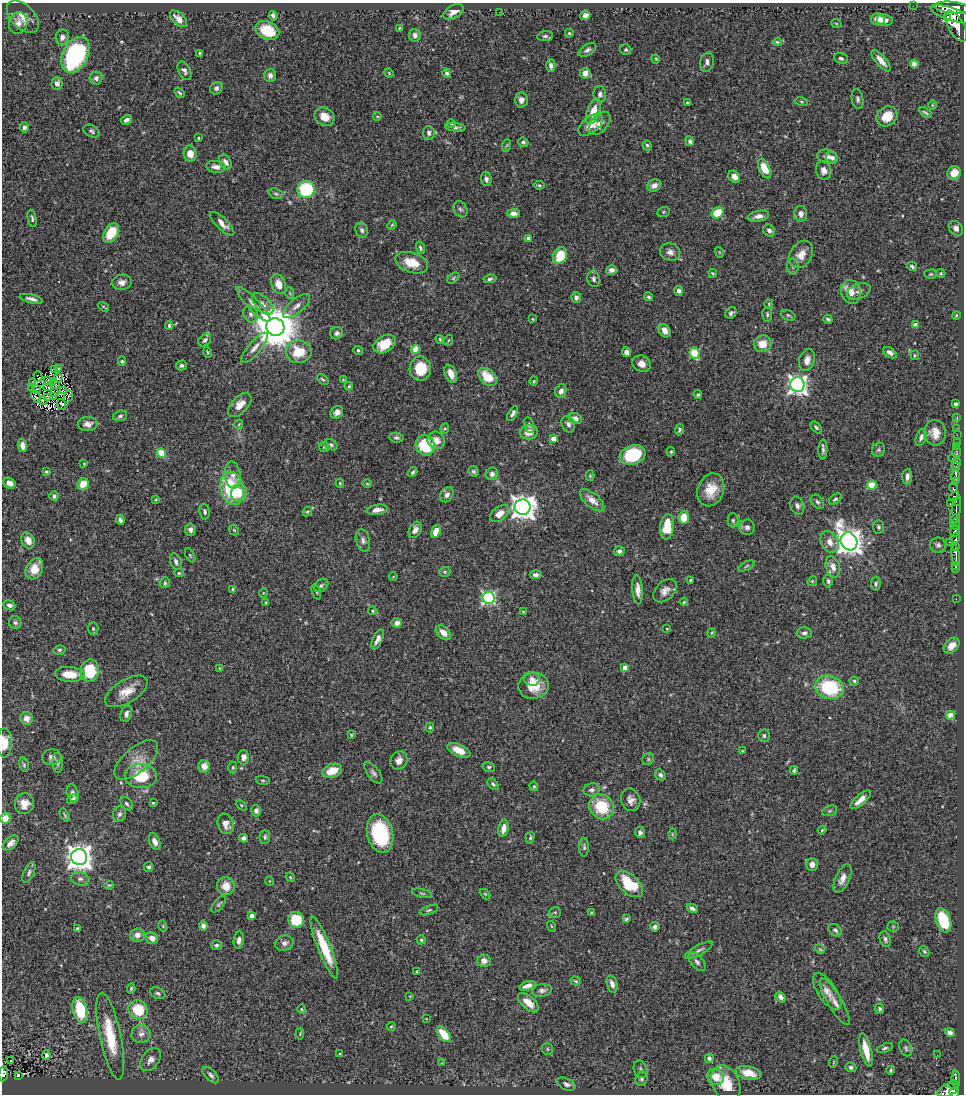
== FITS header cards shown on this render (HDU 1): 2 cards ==
NAXIS1  =                  962
NAXIS2  =                 1092

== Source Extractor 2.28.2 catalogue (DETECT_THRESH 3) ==
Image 962 x 1092 px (HDU 1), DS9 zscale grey, 1 PNG px = 1 image px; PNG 966 x 1096 px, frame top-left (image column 1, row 1092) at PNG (2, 3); each listed source drawn as its Kron ellipse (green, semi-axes under 4 px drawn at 4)
Background 0.775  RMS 0.026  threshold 0.0793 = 3 sigma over >= 5 px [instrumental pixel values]
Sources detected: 475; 5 with non-positive FLUX_AUTO (blend fragments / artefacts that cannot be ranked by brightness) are neither listed nor drawn; the other 470 listed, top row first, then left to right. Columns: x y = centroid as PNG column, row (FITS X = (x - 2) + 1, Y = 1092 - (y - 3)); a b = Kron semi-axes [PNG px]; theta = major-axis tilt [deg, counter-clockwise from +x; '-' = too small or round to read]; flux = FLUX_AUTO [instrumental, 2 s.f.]
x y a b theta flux
913 6 2 2 - 9
952 8 17 5 -6 3600
453 12 11 6 31 13
499 12 2 2 - 15
951 14 22 6 -18 4000
585 15 5 4 - 8.7
273 16 5 3 - 5.2
23 17 19 11 -45 21
947 18 4 4 - 620
179 19 10 6 -43 17
878 19 7 6 - 16
885 20 8 6 -9 10
18 23 11 9 79 9.5
836 23 5 3 - 1.7
956 26 17 8 -61 3500
399 28 3 3 - 1.7
267 31 12 9 -24 56
569 33 4 3 - 2.2
415 35 6 5 - 8.4
545 36 8 5 7 4
62 37 8 6 77 8.9
777 42 4 4 - 2.5
587 50 10 5 30 5.8
626 50 6 5 - 3.4
200 53 3 3 - 2.2
75 55 19 12 62 280
841 58 7 5 -17 4.3
656 59 4 4 - 1.6
881 61 13 5 -50 13
707 62 10 6 78 6.5
914 64 4 4 - 7.9
551 66 6 4 -90 7.6
184 71 10 6 -63 6.6
389 73 4 4 - 1.8
447 73 5 4 - 4
585 73 5 5 - 16
270 75 6 6 - 6.6
96 78 6 6 - 6
57 83 6 5 - 8.4
216 88 7 5 45 5.4
179 93 6 3 -51 2.9
600 94 8 6 -87 5.9
858 99 10 6 -80 4.9
521 100 7 6 - 9.9
801 102 6 3 -19 2.3
687 103 4 3 - 1.6
932 105 4 3 - 1.6
593 111 13 6 71 24
925 112 7 2 -33 2.7
377 116 4 3 - 1.8
887 116 11 9 38 29
325 117 10 8 -32 19
126 120 5 4 - 6.3
600 123 13 8 50 13
451 124 4 3 - 2.2
591 125 14 8 39 22
24 127 5 4 - 5.9
455 127 10 3 -7 4.6
91 131 8 5 -29 3.9
429 133 6 6 - 6
198 138 3 2 - 2.1
690 141 5 4 - 4.4
523 142 5 4 - 4.2
507 145 6 4 70 2.1
647 145 5 4 - 2.8
190 154 8 6 -80 19
827 157 10 7 -14 8.9
832 158 6 5 - 7.1
225 162 8 5 -57 9.2
216 167 10 6 -8 11
765 169 10 5 -65 30
824 171 9 7 -71 11
954 173 7 6 - 20
734 177 7 5 -46 11
486 179 7 5 -84 5.3
539 185 5 3 - 2.4
654 185 7 5 26 10
306 189 9 8 - 120
276 194 8 5 -19 3.4
460 209 8 6 -62 5.1
664 212 6 5 - 2.3
513 213 6 4 1 7.3
718 213 6 5 - 52
801 214 8 6 -90 8.1
758 216 11 5 11 9.2
32 218 9 3 -79 3.4
222 224 16 6 -44 12
392 225 5 4 - 2
956 228 8 6 -50 8.4
362 230 8 6 -70 5.1
769 230 6 5 - 6.4
111 233 11 7 58 55
528 238 4 4 - 6.2
420 248 6 4 -75 3.6
670 252 10 8 -17 9.1
719 252 5 3 - 1.5
801 255 14 11 56 20
560 256 9 6 68 54
412 263 17 10 -18 36
793 266 8 6 -88 4.7
912 266 5 3 - 3.9
611 270 5 4 - 8
713 273 4 2 - 2.1
941 273 5 4 - 2.2
931 274 6 4 1 2.4
453 278 7 4 37 2.8
490 279 6 4 9 3.2
594 279 8 6 -78 6.1
122 282 10 7 8 11
278 284 10 7 -69 20
679 291 5 4 - 5.3
859 291 12 7 21 7.6
851 292 12 9 -75 19
290 293 6 3 -71 2.1
576 297 5 5 - 7.1
649 297 4 3 - 2.8
31 299 12 4 -14 7.6
253 304 23 6 -46 14
263 304 13 7 -46 10
769 304 5 4 - 2.1
296 306 16 7 40 12
103 307 6 2 -35 1.8
731 313 6 5 - 4.4
251 314 8 7 - 6.7
767 314 7 5 -88 3.4
788 315 7 5 -20 3.3
956 315 4 3 - 1.8
532 319 3 2 - 1.4
828 319 4 3 - 2.9
169 325 4 3 - 3.5
916 325 4 4 - 15
275 327 9 8 - 7300
665 331 7 5 -57 13
337 333 6 6 - 5.8
440 339 4 3 - 2.1
205 340 7 5 44 5.3
449 340 5 3 - 2
385 344 12 8 31 36
762 344 9 8 - 25
255 348 19 6 50 11
415 349 4 4 - 42
358 350 4 4 - 3.8
207 352 5 3 - 2.1
299 352 13 11 -2 53
627 352 5 4 - 10
694 353 6 4 -63 95
890 353 8 4 -34 6.8
915 355 5 4 - 2.1
807 360 11 7 74 12
122 361 5 4 - 2.5
641 364 9 8 - 14
181 365 5 5 - 4.3
58 368 3 2 - 1.4
420 369 12 10 90 54
54 370 2 2 - 1.1
451 374 9 5 -67 18
38 376 5 2 - 4.1
487 377 11 7 -45 38
58 378 5 3 - 1.4
323 379 6 3 -41 2.3
343 380 3 3 - 1.5
48 381 3 2 - 1.7
54 381 3 2 - 0.32
534 381 4 3 - 1.8
33 383 3 2 - 4.2
56 385 3 2 - 0.64
797 385 7 7 - 910
47 386 5 3 - 0.046
349 386 4 4 - 1.9
32 387 3 2 - 3.3
36 390 4 3 - 0.53
64 391 3 2 - 1.6
561 391 7 5 73 8.6
55 393 3 2 - 1.3
698 395 4 4 - 2.8
36 396 6 2 -65 0.39
48 397 3 2 - 1.3
54 397 2 2 - 2
68 397 6 3 67 0.81
43 401 5 2 - 1.3
955 404 3 3 - 3.5
62 405 6 3 -69 3.3
240 405 15 8 47 22
337 412 7 6 - 11
513 413 8 4 61 5.2
120 416 7 5 19 4
957 417 3 2 - 14
575 418 7 5 -26 10
88 424 10 7 1 11
239 424 4 3 - 1.6
568 424 8 6 -67 6.5
529 425 8 4 -76 3.5
816 427 7 4 -47 3.5
445 429 5 4 - 2.6
957 429 2 2 - 12
679 430 6 4 78 3.2
529 432 9 7 10 19
935 433 13 11 -80 19
957 435 2 2 - 13
921 437 9 5 71 5.5
396 438 7 5 -5 4.1
553 439 4 4 - 26
436 440 9 8 - 18
957 442 2 2 - 13
331 445 7 5 -30 3.6
425 445 10 9 - 82
22 446 6 4 -78 12
957 446 2 2 - 14
324 447 5 5 - 2.6
823 449 10 4 88 5.3
879 450 7 6 - 4.1
671 452 4 4 - 2.3
956 452 6 3 90 48
161 453 4 4 - 61
633 455 13 9 19 96
952 458 4 2 - 22
956 462 6 3 -89 400
84 464 4 4 - 1.6
956 467 4 3 - 590
46 471 3 3 - 2.6
474 471 5 5 - 3.9
413 472 5 3 - 3.3
492 474 6 6 - 8.3
233 475 13 8 -85 12
590 476 5 4 - 2.1
907 476 8 5 86 7.8
956 476 6 3 -87 610
955 482 4 3 - 170
10 483 7 5 -27 11
340 483 4 3 - 1.8
83 484 6 5 - 26
367 484 5 3 - 1.8
872 485 4 4 - 65
232 488 17 11 -78 120
953 488 5 3 - 240
711 490 17 13 69 34
239 493 9 8 - 37
447 495 8 6 58 8.1
54 496 5 4 - 4.1
954 496 5 4 - 260
835 499 7 4 36 3.7
156 500 4 3 - 1.7
592 500 15 7 -41 18
956 501 3 2 - 160
817 502 8 5 -49 4.1
950 504 3 2 - 35
797 506 9 6 -69 7.4
522 507 8 8 - 1800
377 510 10 5 8 11
307 511 5 4 - 2.1
205 512 8 5 -83 5.1
956 512 16 4 77 560
499 514 11 6 38 19
684 517 6 5 - 37
956 519 4 3 - 140
120 520 5 4 - 5.9
733 520 7 5 -88 3.5
956 524 6 4 79 150
667 527 13 6 83 48
747 527 8 7 - 6.4
879 527 6 5 - 4
190 530 6 5 - 9.5
234 530 6 4 -45 2.5
415 530 9 6 64 11
955 531 6 4 70 1300
436 532 7 4 69 24
956 538 5 3 - 360
28 540 8 6 -62 16
363 540 11 7 -76 7.3
849 541 9 8 - 2000
830 542 11 8 -63 16
950 542 3 2 - 70
938 545 8 7 - 5.4
956 546 4 3 - 400
619 551 5 5 - 5.5
190 555 7 4 -63 2.4
956 555 10 3 -81 700
176 562 9 5 -68 6.7
956 565 3 3 - 44
746 566 8 3 28 2.9
833 567 11 7 -72 14
956 568 3 3 - 68
34 569 11 8 63 29
445 572 6 4 20 2.7
179 573 5 4 - 2.5
536 575 6 4 -5 6.8
393 577 4 3 - 1.3
690 580 4 3 - 1.9
812 581 5 4 - 2
828 581 6 5 - 3.7
165 583 5 5 - 3.2
876 583 7 4 79 4
321 586 8 5 39 4
232 589 3 3 - 2
638 590 14 5 -86 12
665 591 13 9 44 12
316 592 8 3 -71 2.3
263 593 5 3 - 1.5
489 598 6 6 - 290
956 599 2 2 - 5.5
266 602 4 3 - 2.2
684 602 4 3 - 1.9
9 605 6 5 - 6.5
373 611 4 4 - 2.3
523 612 3 3 - 1.4
15 623 6 6 - 4.1
397 623 5 5 - 8.7
93 629 6 5 - 3.6
667 629 3 2 - 1.3
443 633 9 5 -43 15
712 633 5 3 - 1.8
804 633 7 5 1 5.3
378 639 11 5 65 9.3
952 646 9 6 47 16
59 650 6 4 14 3.1
219 668 4 2 - 1.1
625 668 4 4 - 23
90 671 11 9 81 72
70 674 15 7 -4 32
532 679 8 6 -14 9.2
854 681 5 4 - 2.9
534 686 15 13 9 39
830 687 15 11 -16 120
126 691 24 11 31 28
126 714 8 5 72 7.9
950 715 4 4 - 28
27 718 6 6 - 14
430 727 5 4 - 2.8
351 735 4 3 - 2
764 736 6 5 - 4.1
4 743 15 7 -90 23
459 750 12 6 -25 20
742 751 3 3 - 1.5
52 757 9 8 - 7.5
243 757 7 6 - 8.7
648 759 6 5 - 3.3
136 760 26 12 41 28
399 760 9 8 - 11
58 763 10 5 -88 5.2
24 765 7 4 -80 2.9
204 766 6 6 - 11
233 767 6 4 -89 2.6
489 767 6 5 - 3.4
794 770 4 3 - 3.5
332 771 10 6 20 33
373 773 12 6 -52 6
660 775 6 5 - 5
141 776 16 12 -1 69
263 780 7 3 -9 2.3
493 784 6 4 -46 3
534 786 5 4 - 2.2
592 790 8 6 13 5.8
72 793 8 5 -77 5.2
73 799 6 4 33 4.9
631 800 11 9 -72 11
861 800 13 5 42 18
153 803 3 2 - 1.8
24 804 10 9 - 20
127 804 8 5 -50 3.9
241 805 6 4 -45 1.9
602 807 13 11 -51 74
256 811 6 5 - 6.3
830 811 8 5 20 3.1
119 814 8 6 72 5.4
65 815 7 3 -61 2.6
5 818 5 5 - 25
226 824 10 8 -71 15
503 828 9 5 78 13
822 830 4 3 - 2
640 832 5 5 - 5.9
380 834 19 13 -76 140
672 834 5 3 - 1.8
265 837 7 5 85 4.3
243 838 4 4 - 6.2
530 838 6 4 75 2.9
155 842 9 5 -68 9.5
11 843 9 5 44 10
584 847 9 5 88 3.8
79 857 8 8 - 2000
812 864 6 6 - 10
149 867 5 4 - 4.5
29 873 11 5 65 5.1
290 877 5 4 - 1.8
843 878 15 7 66 13
80 879 9 6 -15 6.4
270 881 4 3 - 1.2
629 884 16 9 -42 75
109 885 5 3 - 1.7
226 886 9 9 - 23
422 893 10 4 -13 3.4
485 894 6 4 -44 2.1
219 904 10 4 51 3.4
692 908 6 4 -27 6.1
429 910 10 4 21 3.8
555 912 6 5 - 2.7
591 913 3 3 - 2.7
252 916 4 4 - 15
626 919 4 3 - 2.5
296 920 8 7 - 50
943 920 12 7 -71 77
163 926 6 3 -73 1.7
203 926 5 4 - 9.7
551 926 5 3 - 1.6
655 927 4 4 - 5.5
893 927 5 5 - 2.6
78 928 3 3 - 2.9
835 930 7 5 -36 5.5
137 935 7 6 - 12
152 938 6 5 - 14
885 939 8 5 -70 5
239 940 9 5 83 7.2
421 940 5 4 - 3.1
284 943 9 7 19 7.2
216 945 6 5 - 3.6
324 948 33 6 -68 61
820 949 5 4 - 2.2
699 950 15 5 28 6.8
924 951 6 4 -56 2.9
484 961 6 6 - 12
697 962 11 6 -49 6.1
417 971 3 2 - 1.2
576 981 5 4 - 2.9
612 984 9 5 -72 9.6
527 986 8 4 18 12
131 989 5 4 - 2.8
542 990 10 6 10 6.1
827 992 21 9 -56 16
158 993 8 5 -22 4.3
410 996 3 2 - 1.1
781 997 6 4 -52 8.9
835 1002 27 7 -59 15
528 1003 13 6 -41 25
302 1009 5 3 - 1.7
880 1009 5 4 - 3.9
80 1010 13 7 -77 80
138 1010 10 9 - 64
426 1019 2 2 - 1.1
391 1026 4 3 - 2
950 1033 5 4 - 9.1
141 1034 9 9 - 11
300 1034 6 2 85 1.5
444 1034 9 5 -52 43
110 1036 44 10 -78 78
885 1048 8 4 17 4.1
906 1048 9 6 -64 4.4
547 1049 6 5 - 3
866 1050 17 5 -77 35
340 1054 3 3 - 2.4
46 1055 5 4 - 5.1
937 1055 3 2 - 2.8
709 1058 4 4 - 8.2
151 1060 13 8 52 15
11 1061 3 3 - 3.4
833 1062 5 3 - 1.7
442 1063 4 4 - 1.4
851 1067 5 4 - 4.3
641 1069 9 6 -68 5.6
891 1070 4 3 - 2.5
748 1073 13 6 -13 25
3 1074 7 4 84 140
18 1075 4 3 - 2.5
211 1075 10 5 -45 5.6
716 1077 9 8 - 25
642 1079 7 6 - 4.1
956 1079 8 3 -86 78
726 1083 19 13 -65 44
566 1084 10 5 -24 7.6
954 1085 4 3 - 57
948 1090 11 6 22 580
954 1093 5 4 - 380
At the frame edge (FLAGS 8, measured only in part): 4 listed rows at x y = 4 743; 5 818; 3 1074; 954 1093
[5 non-positive-flux detections neither listed nor drawn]